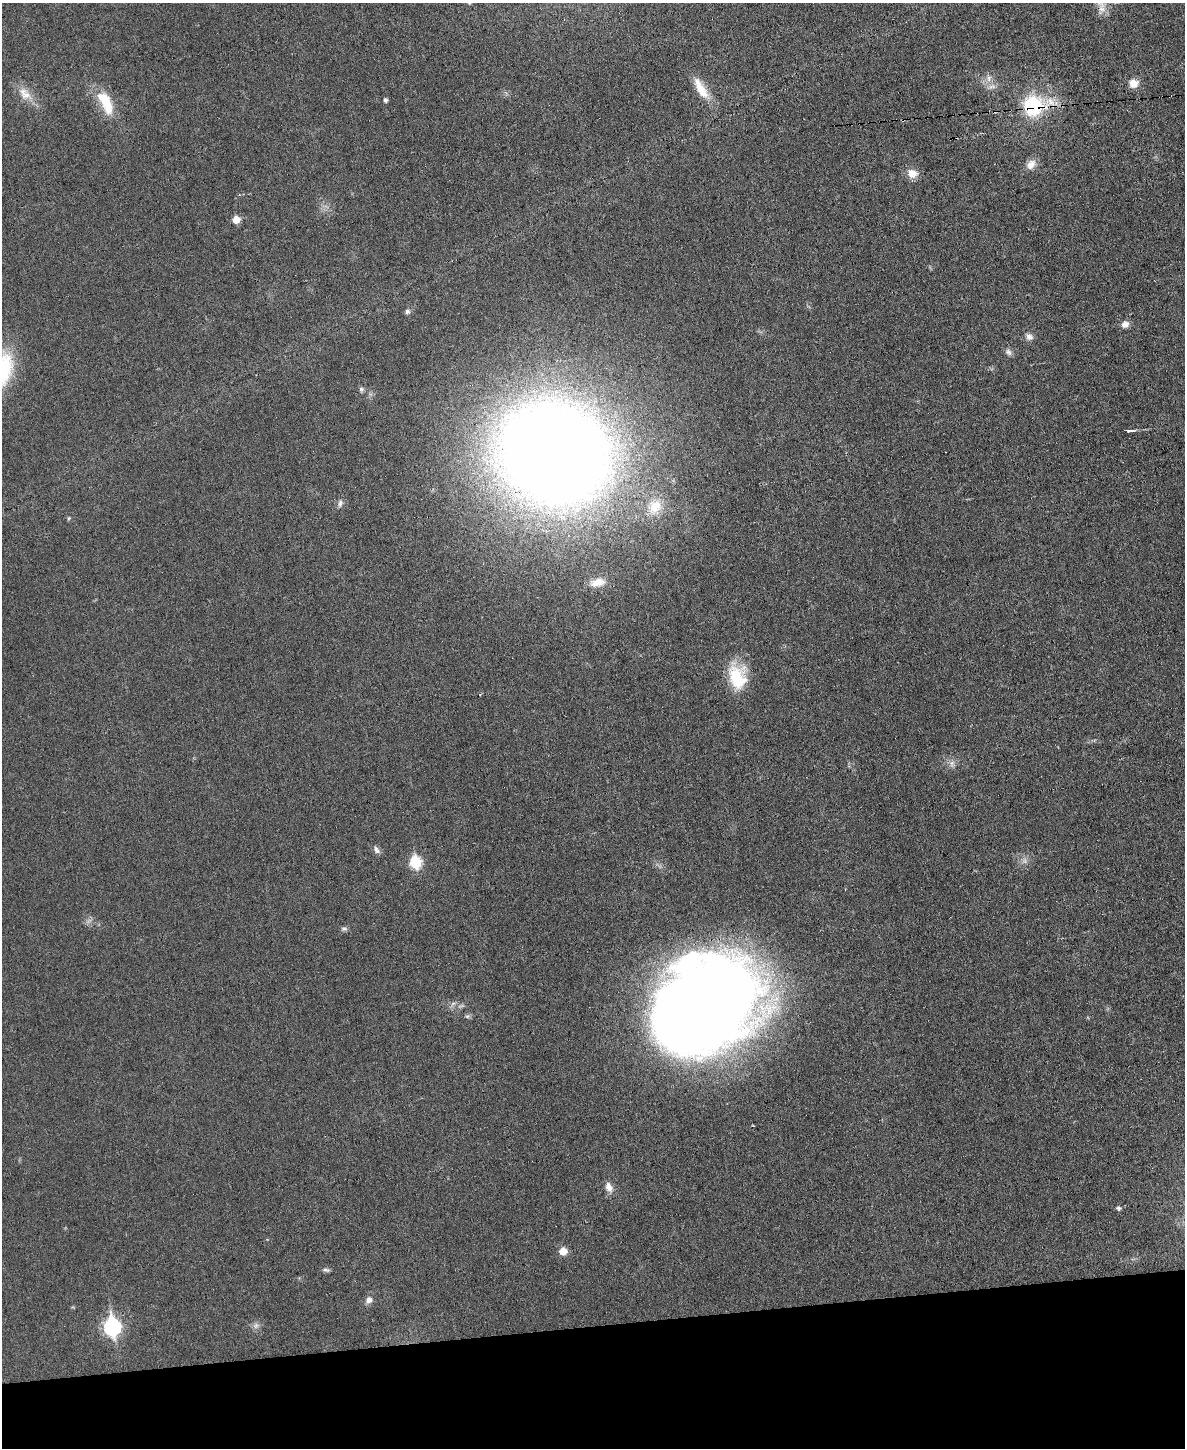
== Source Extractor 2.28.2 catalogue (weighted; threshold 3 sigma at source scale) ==
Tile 10 of 4 x 3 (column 2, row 3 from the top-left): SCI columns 1185-2367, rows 132-1577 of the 4736 x 4713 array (HDU 1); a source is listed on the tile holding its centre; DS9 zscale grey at full resolution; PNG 1187 x 1450 px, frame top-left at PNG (2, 3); no overlay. Shown black and unused: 8% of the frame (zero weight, under 3 of 6 exposures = <1% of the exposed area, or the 3 px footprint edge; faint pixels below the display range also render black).
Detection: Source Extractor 2.28.2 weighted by HDU 2 'WHT'; one run over the whole footprint, this tile lists its part. Background 0.0307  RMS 0.004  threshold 0.0163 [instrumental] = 3 sigma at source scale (4.09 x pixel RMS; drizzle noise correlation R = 1.36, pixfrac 0.8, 0.05/0.05 arcsec/px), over >= 5 px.
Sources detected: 38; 1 too faint to see at this stretch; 1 cosmic-ray / hot-pixel residue — not listed; the other 36 listed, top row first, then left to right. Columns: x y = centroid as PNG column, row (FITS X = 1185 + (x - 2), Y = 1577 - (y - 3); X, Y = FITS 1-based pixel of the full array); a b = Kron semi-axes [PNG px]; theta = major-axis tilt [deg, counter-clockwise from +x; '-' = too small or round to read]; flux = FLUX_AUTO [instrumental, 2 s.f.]
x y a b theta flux
989 78 9 6 77 1.9
1133 83 10 9 - 3.7
992 87 12 4 -4 1.4
701 89 32 11 -58 7.8
25 94 22 12 -45 5.5
385 100 5 4 - 1
106 102 34 14 -65 12
1034 106 29 22 16 30
1031 165 14 10 42 3.2
912 173 11 9 -25 4.5
236 219 5 5 - 6
407 311 7 6 - 0.99
1125 324 8 7 - 2.4
1029 336 10 7 -34 1.9
1008 352 10 8 -55 1.4
3 370 37 20 76 30
361 389 7 6 - 0.87
1130 430 11 4 1 1.2
554 453 70 61 -26 1000
340 503 10 7 78 1.4
655 507 24 18 51 9.6
69 518 5 4 - 0.45
598 582 18 9 10 5.3
737 677 31 19 -67 17
952 764 8 6 72 1.5
376 849 10 6 -60 1.3
415 863 7 6 - 28
344 929 9 5 4 0.88
706 1005 93 73 36 670
609 1187 12 8 -65 2.9
1118 1208 5 5 - 0.97
563 1251 6 6 - 5.8
326 1270 10 5 -11 0.89
369 1300 8 7 - 2
256 1326 8 7 - 1.4
112 1327 9 7 -86 95
Overlapping masked pixels (flux is a lower limit): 1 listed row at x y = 1034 106
Isophote crosses this tile's border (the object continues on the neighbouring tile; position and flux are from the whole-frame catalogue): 1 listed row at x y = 3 370